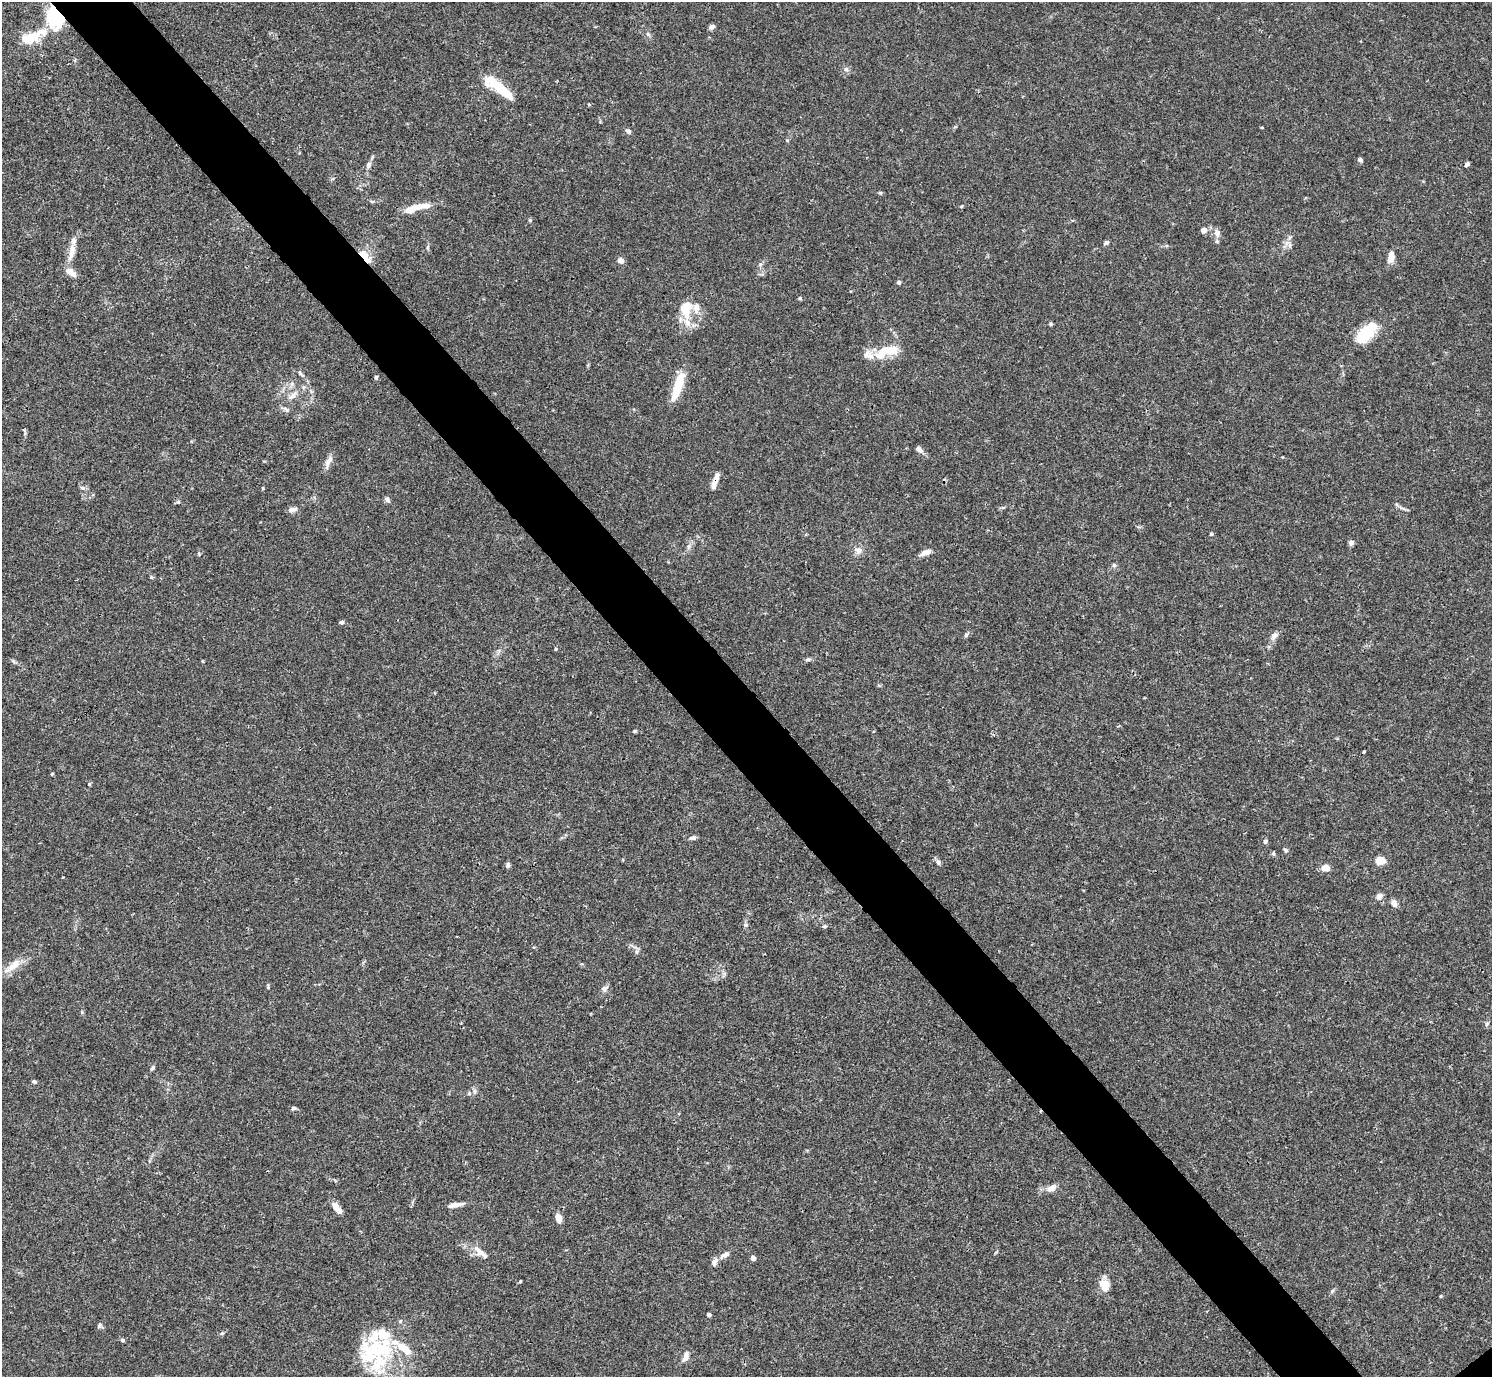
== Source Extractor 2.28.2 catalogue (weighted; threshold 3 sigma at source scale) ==
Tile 11 of 4 x 4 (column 3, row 3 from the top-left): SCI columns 2980-4469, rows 1534-2908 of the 5961 x 5958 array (HDU 1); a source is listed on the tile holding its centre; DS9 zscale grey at full resolution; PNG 1494 x 1379 px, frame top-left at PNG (2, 2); no overlay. Shown black and unused: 6% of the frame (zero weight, under 3 of 4 exposures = <1% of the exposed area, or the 3 px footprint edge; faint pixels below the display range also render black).
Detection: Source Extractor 2.28.2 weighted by HDU 2 'WHT'; one run over the whole footprint, this tile lists its part. Background 0.0165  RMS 0.0021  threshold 0.00959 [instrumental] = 3 sigma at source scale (4.5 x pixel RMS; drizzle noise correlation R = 1.50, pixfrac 1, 0.05/0.05 arcsec/px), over >= 5 px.
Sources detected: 113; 2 inside a brighter object's white glare — not listed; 17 inside a brighter listed object's ellipse — not listed separately; the other 94 listed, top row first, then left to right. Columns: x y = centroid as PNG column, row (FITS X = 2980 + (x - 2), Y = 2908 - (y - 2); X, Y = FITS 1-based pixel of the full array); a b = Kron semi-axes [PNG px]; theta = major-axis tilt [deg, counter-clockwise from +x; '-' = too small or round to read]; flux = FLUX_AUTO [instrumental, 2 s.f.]
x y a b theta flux
55 17 12 9 -64 27
712 27 6 5 - 0.87
648 34 6 5 - 0.42
31 37 27 13 17 5
846 69 6 6 - 0.52
505 93 32 10 -43 5
628 131 8 5 -35 0.51
1360 160 6 5 - 0.39
1467 164 5 4 - 0.6
368 165 9 6 69 0.69
880 193 6 4 0 0.25
411 209 19 9 22 2.6
530 220 5 4 - 0.27
1203 230 6 6 - 1.1
1217 233 10 8 -80 1.1
1106 242 6 4 25 0.58
1290 245 6 5 - 0.49
428 247 6 4 71 0.28
71 251 30 7 79 2.5
365 256 21 8 -50 2.5
1391 257 13 7 81 1.8
621 260 7 6 - 0.99
898 282 5 5 - 0.41
800 298 5 4 - 0.29
686 309 22 14 82 4.6
1051 324 5 5 - 0.26
1365 334 28 15 47 5.7
893 351 27 13 -1 3.9
300 373 6 5 - 0.36
376 377 5 4 - 0.34
678 386 35 9 72 5.5
293 395 12 7 40 1.2
286 410 10 6 -38 0.62
25 431 10 3 -80 0.34
919 449 11 6 -38 0.83
328 462 19 7 67 1.2
716 478 17 6 73 1.4
82 488 8 5 -19 0.45
387 499 7 5 -53 0.59
1403 508 11 3 -15 0.48
292 510 9 6 9 0.94
1211 534 4 4 - 0.25
1351 543 7 6 - 0.6
858 551 10 9 - 1.1
926 552 12 6 15 1.3
199 554 5 3 - 0.23
1114 565 5 5 - 0.38
341 622 6 4 7 0.49
966 635 5 5 - 0.37
1274 636 11 7 52 1.1
556 649 4 4 - 0.23
808 660 8 4 8 0.42
202 661 5 3 - 0.17
634 731 5 4 - 0.25
52 774 4 3 - 0.27
89 784 5 4 - 0.2
693 838 8 5 5 0.67
1265 842 6 5 - 0.35
1285 850 6 4 -28 0.35
1273 853 5 5 - 0.31
1380 861 9 7 0 2.6
938 862 7 6 - 0.59
508 865 7 5 75 0.53
1325 868 9 6 6 1.8
1379 896 8 6 45 1
1394 904 9 7 -64 0.9
746 925 6 5 - 0.34
824 926 6 3 -17 0.26
636 951 6 4 -73 0.42
13 966 29 9 38 3.1
604 988 10 7 19 0.71
82 1012 5 4 - 0.26
1487 1024 6 5 - 0.38
152 1068 7 4 49 0.33
34 1082 5 4 - 0.44
469 1093 5 5 - 0.34
293 1108 6 5 - 0.39
1052 1188 11 7 31 1.4
455 1205 19 5 11 1.5
337 1209 13 6 -51 1.9
559 1218 10 6 -74 1.6
479 1251 22 7 -40 1.9
725 1255 14 6 31 1.1
753 1258 5 5 - 0.85
520 1282 3 3 - 0.24
1104 1285 14 11 -71 2.7
1332 1291 6 4 19 0.3
1441 1296 5 3 - 0.18
709 1315 4 4 - 0.48
100 1325 7 5 65 0.44
222 1333 5 4 - 0.31
122 1340 6 5 - 0.35
380 1349 39 27 -9 14
685 1357 13 6 71 1.3
Overlapping masked pixels (flux is a lower limit): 3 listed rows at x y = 55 17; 365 256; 716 478